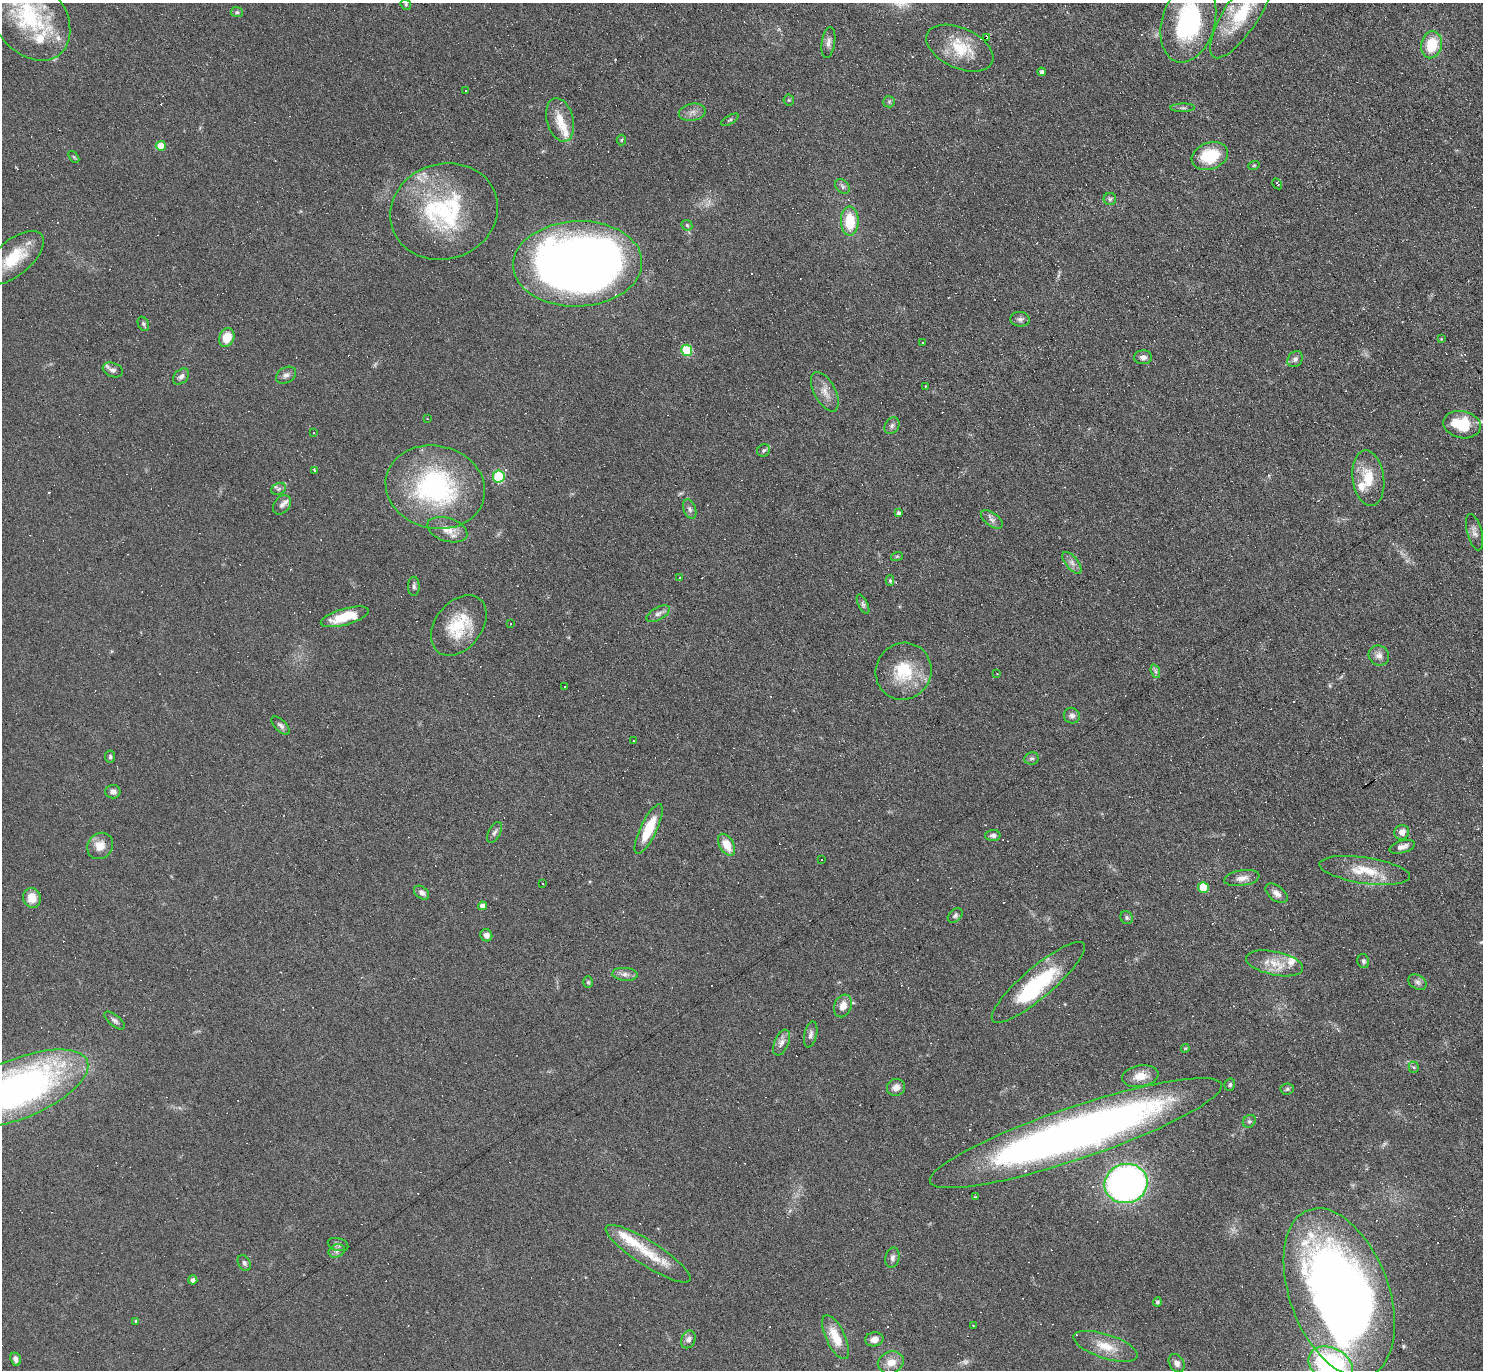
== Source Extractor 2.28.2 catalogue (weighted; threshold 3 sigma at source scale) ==
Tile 10 of 4 x 4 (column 2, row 3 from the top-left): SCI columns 1482-2962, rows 1520-2887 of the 5923 x 5919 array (HDU 1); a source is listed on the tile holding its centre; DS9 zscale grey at full resolution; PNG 1485 x 1372 px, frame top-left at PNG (2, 3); each listed source drawn as its Kron ellipse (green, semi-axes under 4 px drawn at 4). Shown black and unused: <1% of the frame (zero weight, under 3 of 6 exposures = <1% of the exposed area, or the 3 px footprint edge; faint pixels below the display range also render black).
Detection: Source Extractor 2.28.2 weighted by HDU 2 'WHT'; one run over the whole footprint, this tile lists its part. Background 0.0809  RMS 0.0058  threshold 0.0238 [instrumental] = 3 sigma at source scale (4.09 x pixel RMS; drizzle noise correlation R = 1.36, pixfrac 0.8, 0.05/0.05 arcsec/px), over >= 5 px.
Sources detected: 211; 1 too faint to see at this stretch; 1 inside a brighter object's white glare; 59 cosmic-ray / hot-pixel residue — neither listed nor drawn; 12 inside a brighter listed object's ellipse — not listed separately; the other 138 listed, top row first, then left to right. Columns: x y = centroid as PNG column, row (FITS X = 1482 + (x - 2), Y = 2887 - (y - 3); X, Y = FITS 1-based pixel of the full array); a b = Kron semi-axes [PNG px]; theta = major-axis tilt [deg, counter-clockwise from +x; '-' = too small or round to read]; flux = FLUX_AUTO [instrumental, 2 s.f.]
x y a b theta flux
406 4 6 5 - 0.89
237 12 6 5 - 0.92
1242 13 52 17 57 28
29 17 48 35 -51 49
1188 22 42 26 74 69
987 37 4 3 - 18
828 42 15 6 81 2.8
1432 45 14 10 76 17
960 48 35 20 -24 20
1042 72 4 4 - 1.3
465 90 3 3 - 1.6
789 100 5 5 - 0.7
889 102 6 5 - 0.9
1183 108 12 3 1 1
692 112 13 8 11 3.5
560 120 22 13 -76 9.6
730 120 10 4 30 1
621 140 5 4 - 0.69
161 146 5 5 - 9.8
1210 156 19 13 19 21
74 157 7 3 -53 0.67
1254 165 6 3 19 0.6
1277 184 6 3 -57 2.8
842 187 8 6 -48 1.6
1110 199 6 6 - 1.2
444 211 54 47 18 71
850 221 14 9 -89 17
687 225 6 5 - 0.88
14 258 36 17 40 22
578 264 64 43 2 500
1020 319 9 7 -7 1.8
143 324 7 5 -62 1
227 337 9 7 66 9.7
1441 339 4 4 - 0.45
922 342 3 3 - 4.7
687 350 5 5 - 31
1143 357 9 7 0 2.5
1295 359 8 7 - 1.9
113 370 10 7 -20 2.5
286 375 11 7 30 2.2
181 377 9 6 42 2.1
926 386 3 2 - 0.33
825 392 21 10 -61 6.1
427 419 3 2 - 0.37
1462 425 19 13 -11 21
892 426 9 7 59 1.7
313 432 3 3 - 1.3
764 450 7 6 - 1.2
314 470 3 3 - 9.3
499 476 6 6 - 42
1368 478 28 15 -83 14
435 487 50 41 -13 89
279 489 7 5 22 1.2
282 505 11 7 50 2.3
690 509 10 6 -71 1.9
898 513 4 4 - 1.5
992 519 13 6 -36 2.4
447 530 21 11 -18 7.1
1474 532 19 7 -75 2.8
897 556 6 3 19 0.67
1072 563 13 6 -51 2.6
680 577 2 2 - 0.47
890 581 5 4 - 1.1
414 586 9 6 -89 1.5
863 604 10 4 -64 1.4
658 614 13 6 30 2.4
345 617 25 8 16 16
510 624 3 2 - 0.95
459 625 34 23 51 23
1379 656 10 9 - 3.1
903 671 29 27 60 23
1155 671 7 4 -71 1.2
997 674 3 2 - 0.35
565 687 3 3 - 4.9
1072 716 8 7 - 1.9
280 725 11 5 -44 1.8
634 741 3 3 - 1.4
110 757 6 5 - 1
1031 758 7 6 - 1.4
113 792 7 6 - 2.3
649 829 27 8 64 16
494 832 11 6 61 1.7
1402 832 7 7 - 3.1
993 835 7 5 2 1.9
726 845 12 7 -60 9.1
100 846 14 12 50 6.7
1402 847 13 6 15 3.1
822 860 3 2 - 0.63
1365 870 46 13 -8 17
1242 878 18 7 9 4.1
542 883 3 3 - 1.6
1203 887 5 5 - 17
422 893 8 6 -37 2.3
1277 893 12 7 -38 3.1
32 898 10 9 - 7.1
482 906 4 4 - 3.5
955 915 8 6 42 1.6
1127 918 7 6 - 1.2
486 935 6 5 - 2.2
1363 961 7 5 -79 1.3
1274 963 29 11 -12 11
625 974 13 6 -5 2.6
588 982 6 5 - 0.85
1038 982 60 15 40 43
1417 982 10 7 -30 1.9
843 1006 11 8 69 5.6
114 1020 12 5 -39 1.8
811 1034 13 6 78 2.1
782 1042 13 7 66 3
1185 1048 4 4 - 0.59
1414 1067 5 5 - 0.84
1140 1076 18 10 9 7.7
1230 1085 6 5 - 1.1
896 1087 9 8 - 3.7
18 1089 74 29 22 240
1287 1089 6 5 - 1
1249 1121 7 6 - 1.2
1076 1133 154 26 19 390
1126 1184 21 19 15 240
976 1197 3 3 - 6.2
338 1244 10 6 -16 1.4
337 1251 8 6 22 1.6
648 1254 49 12 -33 19
892 1258 10 7 78 2.2
244 1263 8 6 -62 1.5
193 1280 4 4 - 1.9
1339 1293 88 49 -69 490
1157 1302 4 4 - 1.2
136 1321 4 3 - 0.71
973 1325 3 2 - 0.36
836 1337 24 9 -65 12
688 1339 9 7 66 2.5
874 1339 9 7 11 3.6
1106 1346 33 12 -18 12
16 1359 7 5 -68 1.9
891 1363 13 11 19 6.4
1177 1363 10 7 -58 2.7
1331 1365 24 17 -29 96
Overlapping masked pixels (flux is a lower limit): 2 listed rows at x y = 987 37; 1076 1133
Isophote crosses this tile's border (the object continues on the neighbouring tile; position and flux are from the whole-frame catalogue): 6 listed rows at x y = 1242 13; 29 17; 1188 22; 18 1089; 1339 1293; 1331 1365